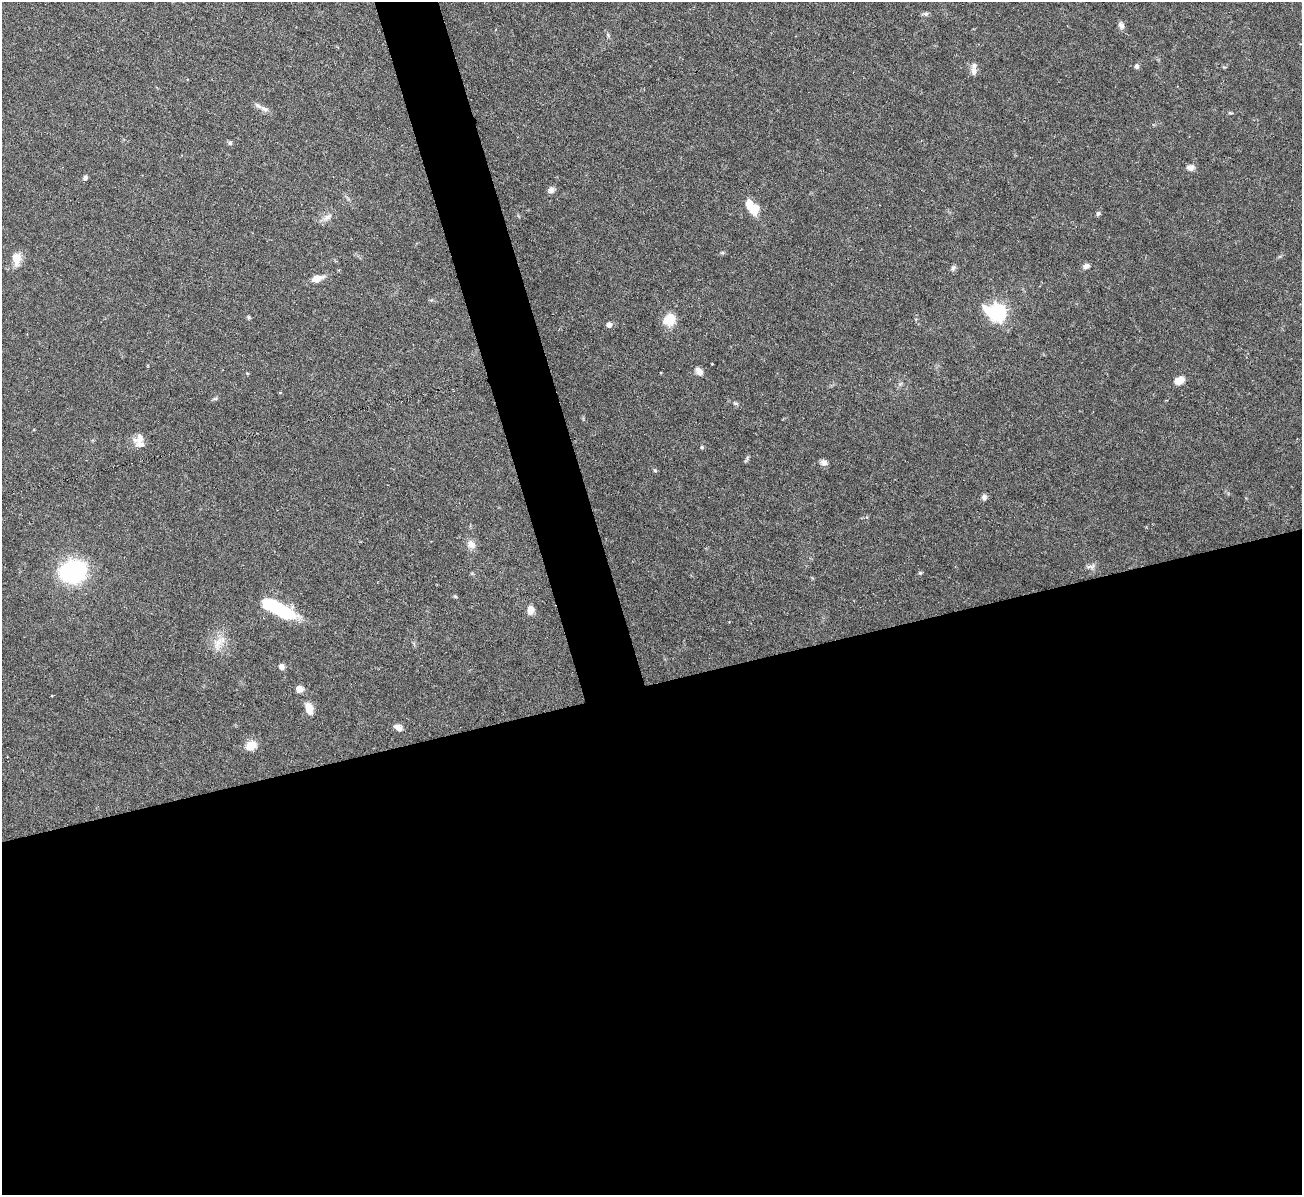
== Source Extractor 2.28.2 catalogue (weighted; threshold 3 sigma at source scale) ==
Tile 15 of 4 x 4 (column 3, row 4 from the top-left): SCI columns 2599-3898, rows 145-1337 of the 5199 x 5182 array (HDU 1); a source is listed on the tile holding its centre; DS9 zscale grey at full resolution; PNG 1304 x 1197 px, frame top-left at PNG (2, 2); no overlay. Shown black and unused: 46% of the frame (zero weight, under 3 of 6 exposures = <1% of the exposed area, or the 3 px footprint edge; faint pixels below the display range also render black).
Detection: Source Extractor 2.28.2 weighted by HDU 2 'WHT'; one run over the whole footprint, this tile lists its part. Background 0.0842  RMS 0.0032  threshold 0.0132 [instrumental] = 3 sigma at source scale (4.09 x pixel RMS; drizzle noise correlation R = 1.36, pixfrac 0.8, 0.05/0.05 arcsec/px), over >= 5 px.
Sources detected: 53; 2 inside a brighter object's white glare — not listed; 3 inside a brighter listed object's ellipse — not listed separately; the other 48 listed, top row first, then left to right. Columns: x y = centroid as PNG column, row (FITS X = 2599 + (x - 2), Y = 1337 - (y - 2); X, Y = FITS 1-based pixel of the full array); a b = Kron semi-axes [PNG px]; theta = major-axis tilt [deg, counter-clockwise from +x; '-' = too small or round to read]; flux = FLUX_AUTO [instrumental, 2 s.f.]
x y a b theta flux
926 14 6 5 - 0.7
1121 25 9 7 -44 1
608 35 7 4 -47 0.52
1137 66 6 5 - 0.75
974 71 11 8 -89 1.4
264 109 15 5 -23 1.3
1230 113 6 3 -18 0.36
230 143 5 5 - 0.57
1191 168 9 7 7 1.5
85 178 5 5 - 0.84
551 190 9 8 - 1.1
753 208 14 11 -71 5.3
1098 213 5 5 - 0.66
327 217 14 7 29 1.7
722 253 6 4 18 0.41
16 259 13 9 -86 3.9
1086 266 7 5 13 1.4
953 268 8 6 56 0.75
317 278 17 8 19 2.7
997 312 8 7 - 100
249 317 6 4 -61 0.4
669 320 15 13 48 5.4
609 324 5 5 - 1.6
699 371 10 7 -49 1.7
247 373 5 3 - 0.28
661 373 2 2 - 0.24
1179 380 11 8 25 2.8
280 392 4 3 - 0.32
735 403 8 5 -18 0.57
139 438 16 12 48 2.4
702 447 5 4 - 0.46
746 459 12 3 66 0.46
824 462 8 7 - 1.3
655 470 5 5 - 0.38
984 497 7 6 - 0.92
471 544 12 10 -47 2
1091 567 13 5 3 1.1
73 571 18 14 19 50
920 573 5 4 - 0.41
455 596 5 4 - 0.35
530 610 10 7 89 2.3
282 611 24 10 -29 24
218 643 17 9 49 3.2
281 667 7 6 - 1.2
299 689 7 6 - 2.3
309 708 12 7 -74 3.6
398 727 10 6 -31 1.6
251 746 13 10 27 3.6